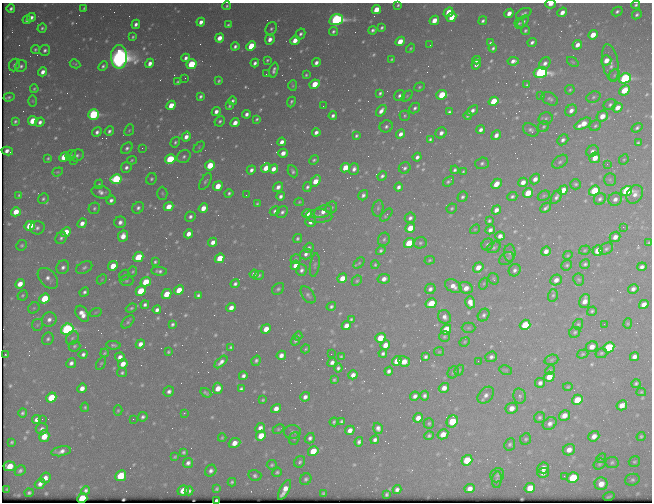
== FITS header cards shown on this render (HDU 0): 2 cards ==
NAXIS1  =                  650 / Width of table row in bytes
NAXIS2  =                  500 / Number of rows in table

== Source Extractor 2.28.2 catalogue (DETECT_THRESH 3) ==
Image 650 x 500 px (HDU 0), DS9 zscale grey, 1 PNG px = 1 image px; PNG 654 x 504 px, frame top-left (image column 1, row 500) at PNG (2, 3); each listed source drawn as its Kron ellipse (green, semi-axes under 4 px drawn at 4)
Background 448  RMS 2.2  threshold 6.68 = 3 sigma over >= 5 px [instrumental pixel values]
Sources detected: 651; of the 651, the 500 brightest by FLUX_AUTO listed and drawn (151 fainter detections omitted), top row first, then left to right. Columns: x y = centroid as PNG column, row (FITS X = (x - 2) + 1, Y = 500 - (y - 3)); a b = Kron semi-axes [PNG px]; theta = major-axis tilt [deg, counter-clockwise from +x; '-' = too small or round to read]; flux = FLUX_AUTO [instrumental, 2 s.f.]
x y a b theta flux
550 4 5 3 - 830
398 5 3 3 - 230
636 5 4 3 - 320
227 6 4 4 - 240
11 8 4 3 - 400
84 8 3 3 - 210
376 10 5 4 - 3100
617 11 6 4 29 390
448 12 5 4 - 4100
562 12 5 4 - 1100
509 13 5 4 - 1200
524 13 8 5 26 460
637 15 5 4 - 380
31 17 4 4 - 600
451 17 5 4 - 3100
27 20 4 3 - 430
336 20 7 5 16 44000
434 20 5 4 - 2100
483 21 5 4 - 380
201 22 4 4 - 930
523 22 7 4 46 490
519 23 5 4 - 300
136 24 5 3 - 590
228 25 4 3 - 270
42 28 5 4 - 300
382 28 4 3 - 290
271 29 7 5 67 380
373 30 4 4 - 430
333 31 4 4 - 330
525 31 4 3 - 270
300 34 6 4 61 390
593 35 5 4 - 2400
133 37 3 3 - 230
220 38 5 4 - 1600
270 39 5 4 - 1100
295 40 5 4 - 1700
400 41 5 4 - 2100
532 42 5 3 - 470
490 43 4 3 - 280
430 45 2 2 - 330
577 45 5 4 - 1100
235 46 4 3 - 430
251 46 5 4 - 7000
410 48 5 4 - 190
493 48 4 3 - 320
35 49 5 4 - 290
45 50 5 5 - 410
119 57 12 8 -89 150000
186 58 4 3 - 570
392 59 3 3 - 200
267 60 3 3 - 230
477 60 4 3 - 530
606 60 5 5 - 1500
513 61 6 4 9 760
573 62 6 4 -36 200
150 63 5 4 - 980
255 63 4 3 - 500
316 63 4 4 - 620
545 63 6 5 - 670
610 63 19 8 -80 1400
75 64 5 3 - 190
191 64 5 5 - 7100
14 65 6 5 - 460
476 65 5 4 - 630
21 66 6 5 - 450
103 66 5 4 - 360
274 70 7 4 75 540
43 72 4 4 - 970
540 73 7 5 15 41000
266 74 2 2 - 310
306 75 3 3 - 210
614 75 6 5 - 290
185 78 2 2 - 220
625 78 6 5 - 26000
219 81 4 3 - 220
177 82 3 3 - 210
315 84 5 4 - 3300
527 85 4 3 - 240
293 86 5 4 - 200
419 87 5 4 - 240
34 89 4 3 - 210
570 90 5 4 - 240
624 90 6 4 44 4000
380 93 4 3 - 290
442 95 5 4 - 4900
541 95 3 3 - 210
200 96 4 3 - 350
400 96 6 5 - 520
407 96 6 4 46 200
9 97 5 4 - 330
593 97 7 5 20 370
550 99 9 6 -29 430
33 101 6 4 -88 190
232 101 4 3 - 390
493 101 5 4 - 4000
291 102 5 3 - 330
171 105 5 4 - 2500
610 105 7 5 29 400
229 106 3 3 - 210
323 106 2 2 - 210
415 108 6 4 46 380
617 108 5 4 - 1500
472 110 6 3 40 570
571 110 6 5 - 850
381 111 7 4 53 860
216 112 5 4 - 730
449 112 4 3 - 320
93 114 5 5 - 20000
247 114 4 4 - 610
468 115 4 3 - 230
333 116 4 3 - 470
405 116 5 5 - 240
602 116 6 5 - 1800
546 118 7 6 - 350
257 119 4 3 - 270
15 121 4 3 - 280
33 121 5 4 - 4000
220 121 5 4 - 310
40 122 5 4 - 590
235 123 5 4 - 1300
583 124 9 5 29 2700
386 126 7 6 - 470
544 126 6 5 - 260
595 126 6 5 - 290
637 128 6 4 34 350
129 130 6 4 66 220
481 130 4 4 - 620
531 130 8 6 -31 490
109 131 5 4 - 410
97 132 5 4 - 550
316 132 4 4 - 640
441 133 6 5 - 720
401 134 5 4 - 860
496 135 5 4 - 850
356 136 4 3 - 300
186 137 5 4 - 990
430 139 4 3 - 320
563 140 6 4 43 550
175 142 5 4 - 320
282 142 4 4 - 880
638 143 4 3 - 240
199 147 6 4 47 190
127 148 6 5 - 440
142 148 2 2 - 940
7 151 6 4 -13 490
592 151 6 5 - 580
283 153 5 4 - 1100
71 155 5 4 - 220
77 155 7 5 27 460
64 157 5 4 - 4400
184 157 7 6 - 490
417 157 4 3 - 570
48 158 3 3 - 200
595 158 5 5 - 1800
170 159 5 4 - 13000
132 160 5 3 - 200
314 160 5 4 - 290
624 160 5 4 - 190
73 161 2 2 - 240
560 162 9 5 37 450
482 163 7 5 18 410
607 164 2 2 - 380
210 165 5 4 - 4700
126 167 5 5 - 530
266 168 5 4 - 1900
345 168 5 4 - 3400
405 168 6 5 - 400
273 169 5 4 - 1200
354 169 6 5 - 670
251 170 5 4 - 620
455 170 4 3 - 350
293 171 6 4 -60 330
58 172 6 4 19 190
463 172 3 3 - 200
382 176 5 4 - 410
116 179 5 5 - 14000
151 179 6 5 - 320
535 179 5 4 - 960
610 180 6 5 - 310
205 181 9 4 61 360
315 181 6 4 59 2200
448 181 6 4 38 320
523 182 5 4 - 1100
99 184 5 3 - 200
496 184 6 4 44 1900
576 184 5 5 - 300
218 186 5 4 - 2400
278 187 5 4 - 790
307 187 5 4 - 400
399 187 4 4 - 560
563 190 5 4 - 1900
594 191 6 4 38 5800
627 191 6 5 - 23000
101 192 10 6 -13 720
162 193 7 5 -89 250
229 193 4 4 - 330
528 193 5 4 - 3700
635 194 10 7 58 1000
19 195 4 3 - 200
246 195 2 2 - 200
363 195 5 4 - 500
281 196 4 4 - 530
512 196 5 4 - 350
544 196 6 4 28 230
463 197 5 4 - 380
556 197 8 4 59 500
43 199 5 5 - 300
600 199 6 5 - 420
615 199 7 6 - 740
111 200 5 4 - 550
299 202 5 4 - 190
257 204 4 3 - 220
169 207 5 4 - 2300
94 208 6 5 - 300
138 208 6 5 - 470
203 208 5 4 - 1600
331 208 6 5 - 290
378 208 8 5 80 340
452 208 5 4 - 260
546 208 6 3 44 390
496 210 5 4 - 870
275 211 5 4 - 430
16 212 5 4 - 2400
282 212 6 5 - 450
323 212 9 6 22 1100
307 213 5 4 - 1700
386 215 8 3 47 260
319 216 13 7 -1 700
190 217 5 5 - 490
410 218 5 5 - 490
489 221 3 3 - 270
120 222 6 5 - 730
311 222 5 5 - 860
82 223 5 4 - 1000
30 226 5 4 - 5000
623 227 2 2 - 430
37 228 7 6 - 500
410 228 5 4 - 2800
475 229 5 4 - 190
490 230 5 4 - 650
66 232 5 4 - 3500
188 234 5 4 - 1200
123 236 6 5 - 1500
500 236 5 4 - 820
615 237 5 5 - 1100
61 238 6 5 - 430
297 239 5 4 - 290
384 239 7 6 - 340
213 242 5 4 - 1100
409 243 5 4 - 6100
420 243 6 5 - 330
649 243 3 3 - 210
487 244 6 5 - 350
22 245 5 5 - 250
494 247 7 5 29 290
309 248 5 4 - 350
606 249 7 5 33 390
585 250 6 4 19 200
381 251 5 4 - 330
546 251 5 4 - 960
598 251 5 4 - 2600
510 253 8 6 89 380
306 254 6 5 - 590
568 255 5 4 - 190
138 257 5 4 - 5600
220 258 5 4 - 3800
296 259 5 4 - 250
506 259 8 5 34 320
430 260 5 4 - 210
155 262 3 3 - 260
359 263 6 4 45 240
585 264 5 4 - 350
295 265 5 4 - 1400
315 265 12 4 82 320
375 265 4 3 - 210
567 265 5 5 - 290
113 266 5 4 - 2600
63 267 7 6 - 630
478 267 5 4 - 1400
642 267 5 4 - 570
84 268 8 5 27 440
301 270 6 5 - 530
515 270 6 5 - 530
159 271 8 4 -4 480
133 272 5 4 - 200
254 274 4 4 - 600
124 275 6 4 47 220
259 275 5 4 - 250
48 278 12 8 -46 940
342 278 5 4 - 2200
102 279 6 4 44 200
384 279 6 4 10 1000
494 279 6 4 -58 200
579 279 6 5 - 240
556 280 6 5 - 980
126 281 7 5 2 310
357 281 5 4 - 230
146 282 5 4 - 4200
20 284 5 4 - 1700
235 284 4 3 - 430
484 284 6 4 70 190
453 286 9 6 -33 1100
466 288 7 5 -28 1300
278 289 7 5 42 360
430 289 5 5 - 520
633 289 5 4 - 610
179 290 5 4 - 2900
141 291 5 4 - 6300
84 292 5 4 - 410
166 294 5 4 - 3300
23 295 5 4 - 230
198 295 4 3 - 330
308 295 9 5 -53 440
553 295 6 5 - 280
45 299 5 4 - 6500
585 301 7 5 72 1300
470 302 6 5 - 1200
431 303 5 4 - 4000
644 304 5 4 - 1200
145 305 4 3 - 420
331 306 5 4 - 320
34 308 6 5 - 230
131 308 6 3 21 280
231 308 5 4 - 1200
157 310 4 4 - 670
592 311 5 4 - 290
96 312 6 3 19 190
82 314 9 6 -59 1500
484 315 7 5 56 400
444 317 7 6 - 740
351 319 4 3 - 250
49 320 7 7 - 830
128 322 8 4 46 310
172 324 4 3 - 330
578 324 5 5 - 250
604 324 2 2 - 470
628 324 5 4 - 200
37 325 6 5 - 280
525 325 5 5 - 6200
346 326 5 4 - 1400
468 328 7 5 1 240
67 329 6 5 - 34000
266 329 5 4 - 2000
446 329 5 4 - 4200
575 332 6 5 - 290
298 336 5 4 - 240
444 336 5 5 - 240
72 338 7 5 51 360
380 338 5 4 - 4000
48 339 6 5 - 380
295 341 5 4 - 240
465 342 5 4 - 190
140 344 5 4 - 940
113 345 7 4 -9 310
385 345 5 4 - 1500
74 346 6 5 - 290
231 347 4 3 - 300
592 347 6 5 - 1400
609 347 6 5 - 10000
306 349 4 3 - 190
168 352 3 3 - 210
439 352 5 4 - 190
105 353 4 3 - 220
383 353 4 3 - 400
601 353 6 5 - 270
83 354 4 4 - 490
331 354 2 2 - 350
583 354 6 4 18 230
6 355 3 3 - 210
281 355 5 4 - 920
634 356 5 4 - 810
120 357 5 4 - 920
341 357 4 3 - 210
426 357 4 3 - 370
491 357 6 5 - 520
551 360 7 5 19 280
256 361 5 4 - 390
397 361 5 4 - 1900
478 361 2 2 - 380
221 362 8 4 43 790
332 362 4 4 - 660
404 362 6 5 - 1700
71 363 5 4 - 570
101 363 7 4 61 220
123 364 5 4 - 1500
338 368 4 4 - 410
459 370 6 4 67 210
506 370 6 4 -11 200
550 370 5 4 - 200
389 371 4 4 - 480
453 372 6 5 - 240
122 373 5 4 - 320
353 375 5 4 - 950
243 376 4 4 - 550
549 377 5 4 - 2000
334 380 3 3 - 230
540 383 5 4 - 620
636 383 4 3 - 300
568 387 5 4 - 200
82 388 5 4 - 1100
218 388 5 5 - 2000
444 388 5 5 - 1100
241 389 4 4 - 380
169 391 5 5 - 550
641 392 5 4 - 190
206 393 6 3 -33 300
486 395 10 6 47 800
415 396 5 4 - 600
425 396 5 4 - 420
520 396 8 6 -78 400
51 397 5 5 - 5000
305 397 5 4 - 700
263 400 3 3 - 220
577 400 5 5 - 3900
622 405 5 4 - 1500
85 407 4 4 - 250
512 408 6 5 - 1300
276 409 5 4 - 1200
118 410 5 4 - 210
22 413 4 3 - 290
184 413 3 2 - 260
564 415 6 4 31 1300
143 417 5 4 - 420
540 417 5 5 - 330
418 418 5 4 - 1200
42 419 2 2 - 300
133 419 2 2 - 270
36 420 5 4 - 700
341 421 4 3 - 330
452 421 6 5 - 5900
334 422 4 3 - 260
429 423 5 5 - 230
550 423 7 6 - 700
260 428 5 4 - 860
378 428 5 4 - 630
42 429 6 6 - 490
278 429 6 4 27 230
350 430 5 4 - 1000
292 432 8 7 - 450
443 434 5 4 - 1500
44 436 6 5 - 2700
261 436 5 4 - 2900
429 436 5 4 - 330
594 436 6 5 - 1100
641 436 5 4 - 270
222 438 4 3 - 200
294 438 6 5 - 260
310 438 5 5 - 490
526 439 6 5 - 290
375 440 5 4 - 540
12 442 3 3 - 230
359 442 5 4 - 480
235 443 6 4 22 1500
510 444 6 5 - 320
569 450 6 5 - 1200
61 451 10 5 11 860
313 451 5 4 - 3000
183 452 3 3 - 260
175 457 4 2 - 190
601 458 5 4 - 200
467 460 5 5 - 5100
300 462 6 5 - 350
612 462 6 5 - 310
634 462 6 5 - 260
188 463 5 4 - 570
599 464 6 5 - 260
272 465 5 4 - 250
9 466 6 5 - 2800
543 468 6 5 - 1300
20 471 6 4 46 390
211 471 6 5 - 580
277 472 5 4 - 300
543 473 6 5 - 950
497 475 7 6 - 380
121 476 5 5 - 6800
255 476 6 5 - 380
564 476 3 3 - 190
45 478 5 5 - 930
573 478 6 5 - 7500
306 479 6 5 - 370
497 480 8 5 85 330
632 480 7 6 - 390
232 482 4 3 - 270
40 484 5 4 - 850
601 484 6 6 - 1800
530 488 5 5 - 3000
7 489 3 3 - 190
217 489 4 3 - 270
470 489 5 4 - 1200
86 490 4 4 - 420
183 490 5 5 - 2400
285 490 11 4 62 1600
397 490 4 4 - 570
189 491 4 3 - 390
29 493 4 3 - 330
323 493 3 3 - 210
387 494 4 3 - 260
609 497 6 2 19 220
82 498 5 4 - 12000
216 500 3 3 - 310
At the frame edge (FLAGS 8, measured only in part): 4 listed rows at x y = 550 4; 398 5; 636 5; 216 500
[151 fainter detections neither listed nor drawn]